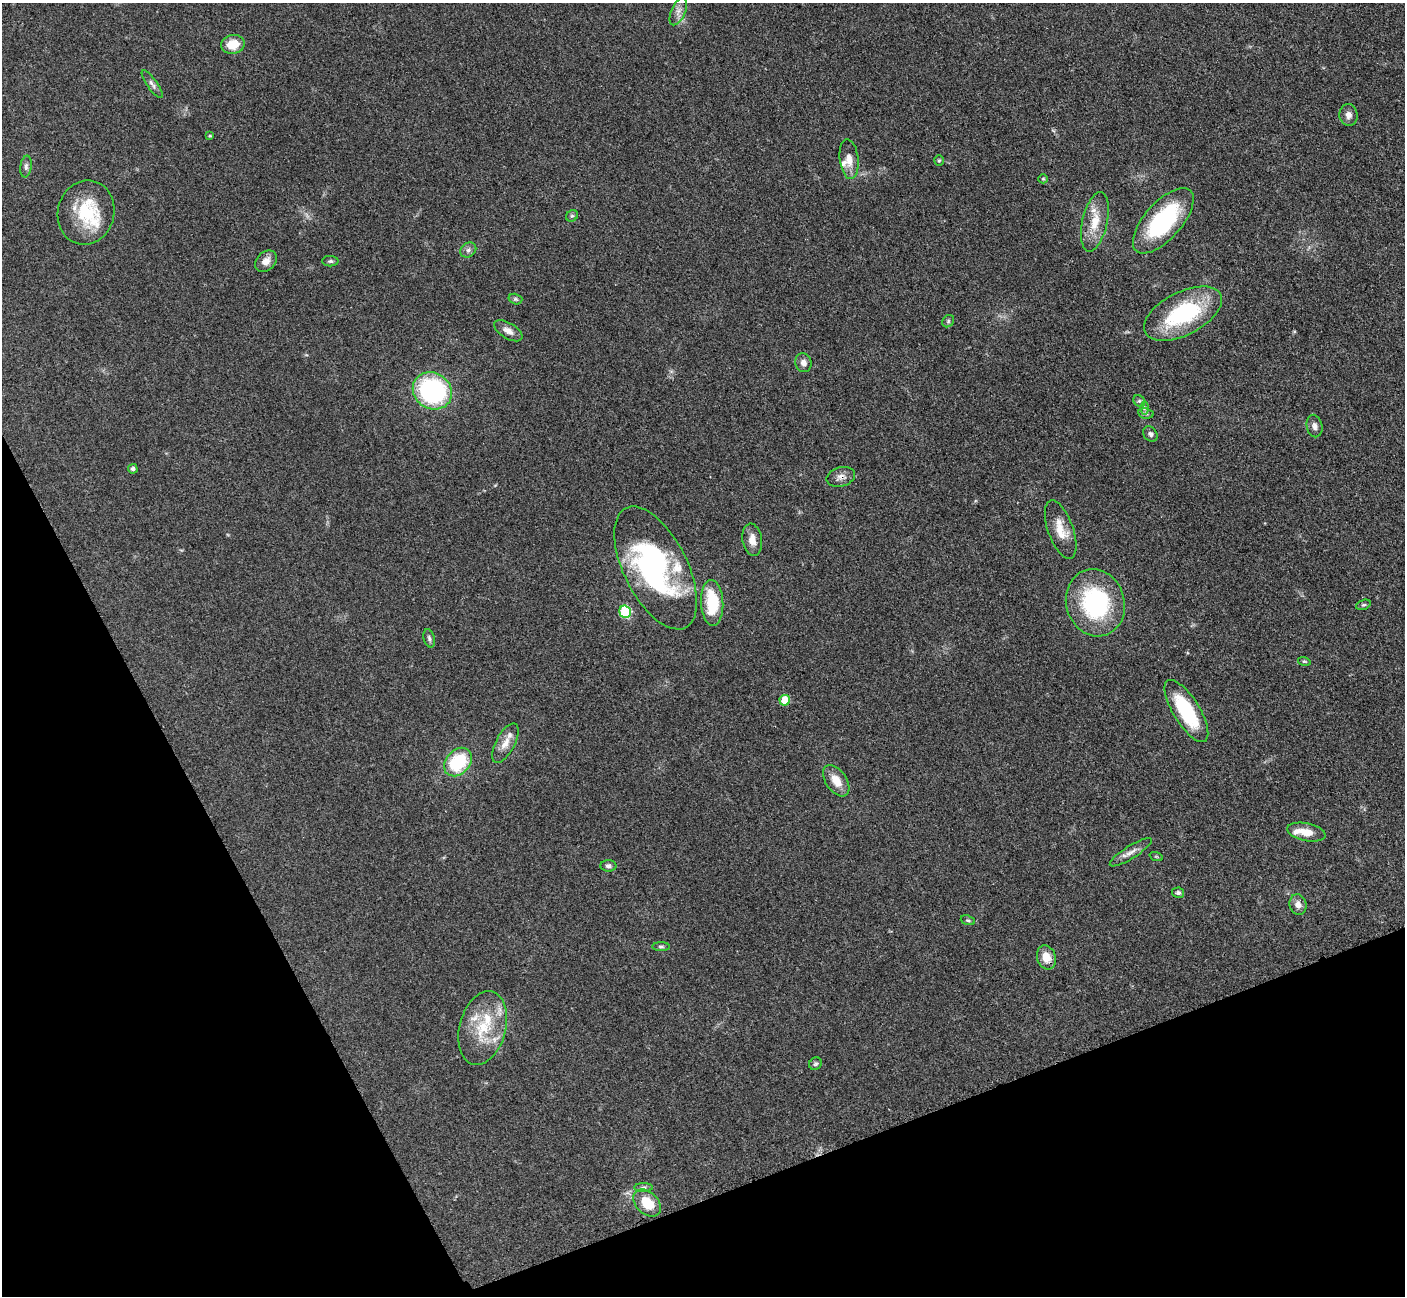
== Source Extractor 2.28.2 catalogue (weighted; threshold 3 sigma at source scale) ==
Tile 14 of 4 x 4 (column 2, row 4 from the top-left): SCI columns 1421-2823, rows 299-1592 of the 5647 x 5638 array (HDU 1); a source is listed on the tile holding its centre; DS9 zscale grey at full resolution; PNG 1407 x 1298 px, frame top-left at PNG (2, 3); each listed source drawn as its Kron ellipse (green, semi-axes under 4 px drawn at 4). Shown black and unused: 21% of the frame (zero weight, under 3 of 4 exposures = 2% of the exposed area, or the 3 px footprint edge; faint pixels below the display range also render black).
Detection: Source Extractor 2.28.2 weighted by HDU 2 'WHT'; one run over the whole footprint, this tile lists its part. Background 0.0833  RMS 0.0058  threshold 0.026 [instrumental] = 3 sigma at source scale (4.5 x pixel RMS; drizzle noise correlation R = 1.50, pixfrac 1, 0.05/0.05 arcsec/px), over >= 5 px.
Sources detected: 64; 1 inside a brighter object's white glare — neither listed nor drawn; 7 inside a brighter listed object's ellipse — not listed separately; the other 56 listed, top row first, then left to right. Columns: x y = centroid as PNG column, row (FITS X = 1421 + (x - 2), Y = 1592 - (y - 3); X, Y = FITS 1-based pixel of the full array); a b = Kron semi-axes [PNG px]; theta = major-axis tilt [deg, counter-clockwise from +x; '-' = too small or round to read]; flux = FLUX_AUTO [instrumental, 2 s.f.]
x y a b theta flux
678 11 15 7 66 3.6
233 44 12 9 10 11
152 84 17 5 -55 2.2
1348 115 11 9 -84 3.2
210 136 4 4 - 0.64
849 159 20 9 -84 6.5
939 160 5 4 - 0.77
26 167 11 5 82 1.8
1043 179 5 4 - 0.63
86 213 32 28 76 32
572 216 6 5 - 1
1163 221 40 18 48 57
1095 222 30 12 77 13
468 250 8 7 - 2
266 261 12 9 46 4.3
330 261 8 5 -1 1.2
515 299 7 5 -15 1
1183 314 42 21 27 57
948 321 6 5 - 1
508 331 16 8 -31 4.1
803 363 9 8 - 3.2
432 391 20 18 -34 81
1139 401 6 5 - 0.99
1144 408 7 4 89 1.2
1146 413 8 5 -9 1.2
1314 426 11 8 -78 2.7
1150 434 8 6 -50 1.8
133 469 5 4 - 1.6
841 477 14 9 15 3.6
1061 529 31 12 -70 11
752 540 16 9 -81 5.5
656 568 67 32 -63 110
712 603 23 11 -87 25
1095 603 34 29 -73 66
1363 605 8 5 17 0.99
625 612 6 5 - 43
429 638 9 5 -74 1.5
1304 661 6 4 -17 0.77
785 700 5 5 - 14
1186 711 35 13 -58 39
505 743 22 9 62 6.2
458 762 16 12 47 33
836 781 18 10 -55 8
1306 832 19 9 -12 7.1
1131 852 24 6 32 4.1
1156 856 7 4 -19 0.75
608 866 8 5 -4 1.6
1178 893 6 5 - 1.3
1298 905 10 8 -75 3.7
968 920 7 4 -19 0.99
661 947 9 4 -1 1.1
1046 957 12 9 -71 7.4
483 1028 37 23 75 27
815 1064 7 6 - 1.1
644 1187 9 4 1 1.4
647 1203 16 11 -43 14
Overlapping masked pixels (flux is a lower limit): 1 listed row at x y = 841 477